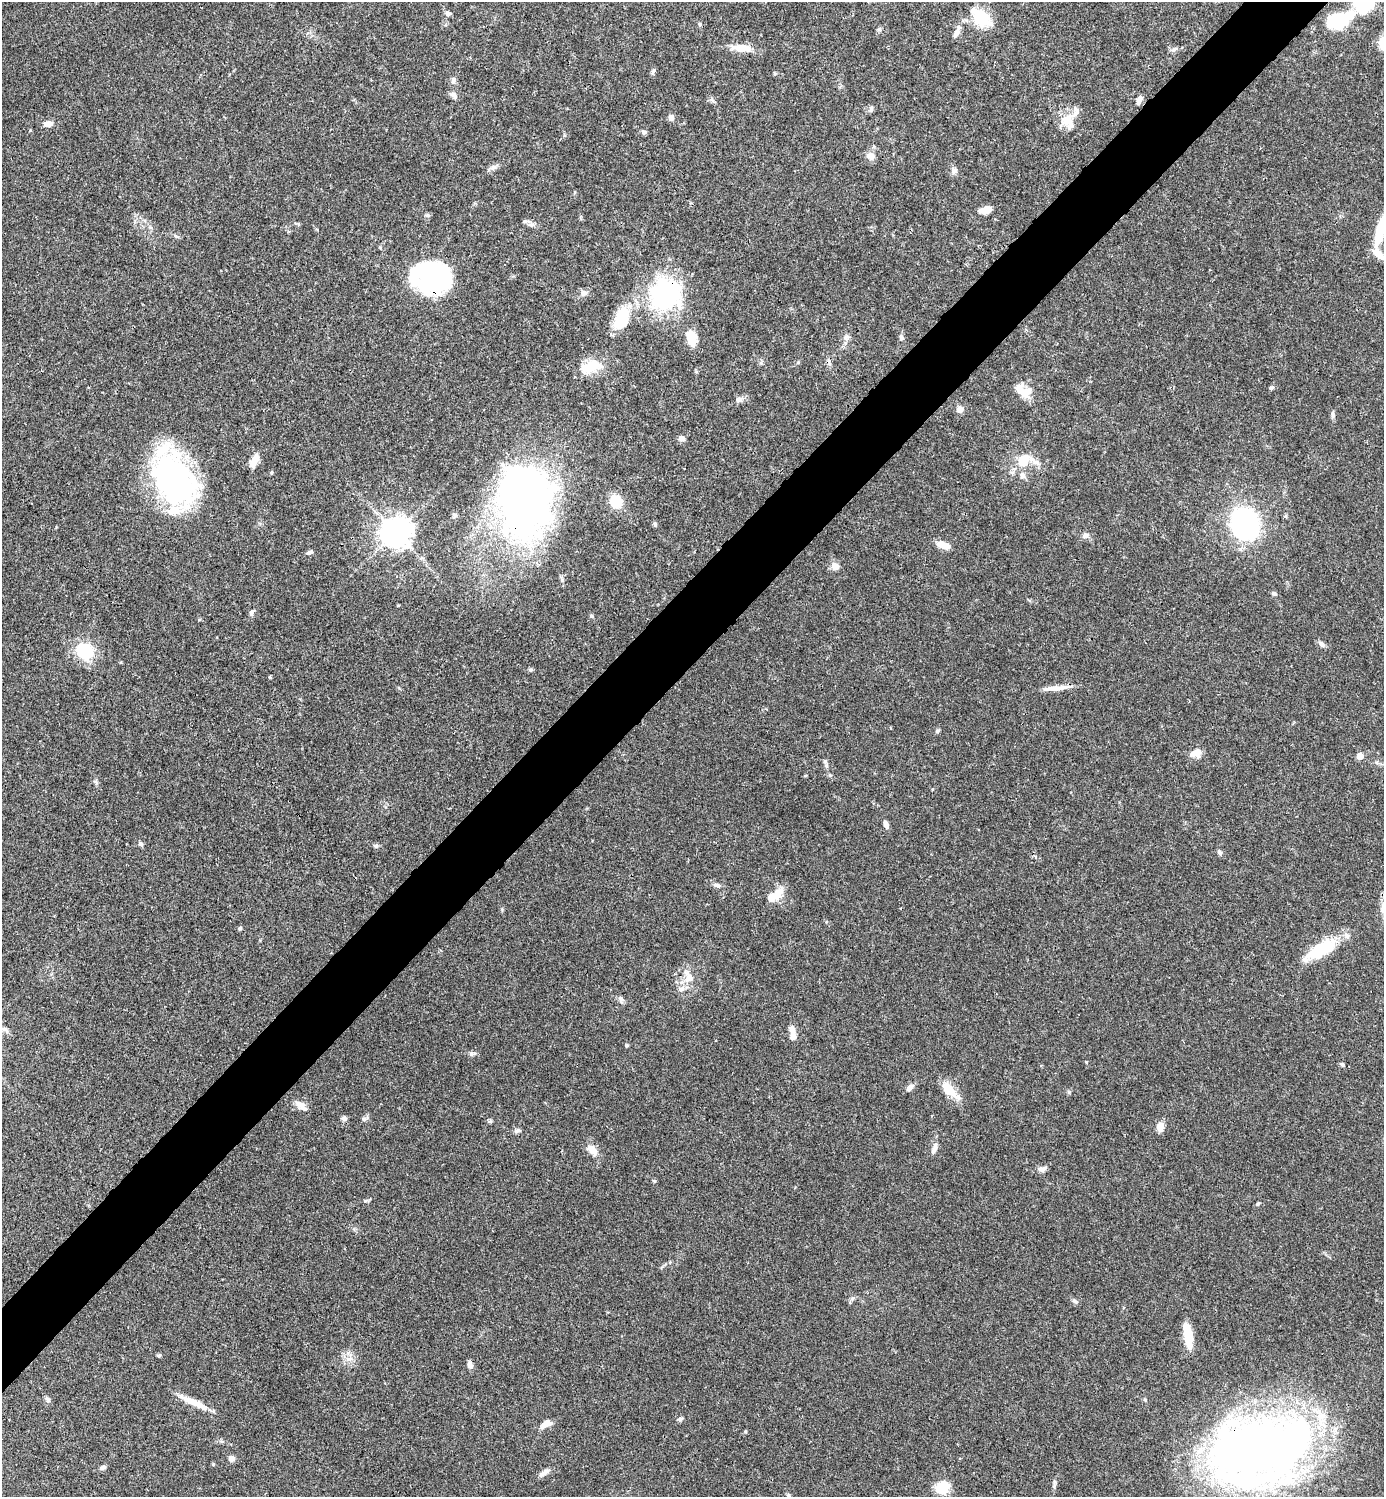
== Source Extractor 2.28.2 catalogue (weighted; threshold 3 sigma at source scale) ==
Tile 10 of 4 x 4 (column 2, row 3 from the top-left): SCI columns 1682-3063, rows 1497-2991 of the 5984 x 5985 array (HDU 1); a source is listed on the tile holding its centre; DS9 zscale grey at full resolution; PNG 1386 x 1499 px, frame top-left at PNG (2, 2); no overlay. Shown black and unused: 5% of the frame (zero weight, under 3 of 4 exposures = <1% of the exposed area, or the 3 px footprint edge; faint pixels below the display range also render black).
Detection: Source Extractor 2.28.2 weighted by HDU 2 'WHT'; one run over the whole footprint, this tile lists its part. Background 0.0386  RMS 0.0026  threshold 0.0118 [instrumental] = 3 sigma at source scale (4.5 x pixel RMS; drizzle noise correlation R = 1.50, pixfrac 1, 0.05/0.05 arcsec/px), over >= 5 px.
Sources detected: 126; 4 inside a brighter object's white glare — not listed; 7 inside a brighter listed object's ellipse — not listed separately; the other 115 listed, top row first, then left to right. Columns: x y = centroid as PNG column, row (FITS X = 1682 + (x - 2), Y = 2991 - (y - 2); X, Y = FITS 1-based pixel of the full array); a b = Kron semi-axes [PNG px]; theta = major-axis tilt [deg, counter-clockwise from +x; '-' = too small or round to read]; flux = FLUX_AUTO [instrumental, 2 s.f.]
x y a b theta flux
448 13 8 6 -12 0.76
981 17 27 16 -44 8.6
1339 20 35 16 21 14
700 24 5 5 - 0.43
879 29 7 4 0 0.41
957 32 15 7 63 1.6
1383 43 15 9 88 3.6
742 48 26 9 -4 4.1
1174 49 11 5 30 0.73
653 71 9 4 71 0.57
453 80 9 6 86 0.91
454 95 11 6 -45 1
712 100 6 5 - 0.58
1139 100 11 6 67 1.5
871 109 8 5 68 0.68
671 117 8 7 - 1.1
1067 121 24 18 -68 4.9
48 124 11 7 6 1.8
644 132 8 6 -16 0.56
871 156 12 10 -53 1.6
493 167 10 7 18 1
954 171 10 8 -81 1
986 210 15 7 19 2.4
532 224 8 6 -1 0.84
1380 230 39 9 75 8.1
176 236 8 4 -35 0.48
443 277 31 18 88 18
584 293 11 8 22 1.2
665 294 38 37 - 34
621 318 30 16 71 9.3
846 337 9 7 59 0.99
901 337 8 6 -75 0.68
691 338 14 9 -73 6
591 367 28 15 16 6.9
1271 388 6 5 - 0.46
1025 392 18 15 7 4.1
739 399 13 7 26 1.1
960 409 6 6 - 2
1333 415 10 5 -85 0.75
681 438 8 7 - 0.95
255 460 17 7 64 2.7
1021 463 14 10 -13 3.4
271 472 5 4 - 0.35
1022 475 10 8 89 1.1
174 479 60 34 -66 70
523 501 86 58 89 130
616 501 16 14 -62 5.1
455 515 7 5 -16 0.53
655 524 6 5 - 0.44
1245 524 20 17 -67 59
396 532 10 10 - 330
1086 535 10 7 6 1.1
943 545 15 8 -18 2.8
310 552 8 5 29 0.64
835 566 9 9 - 1.9
1274 593 7 5 -29 0.59
251 612 9 5 76 0.77
591 616 7 5 -42 0.42
1322 644 10 6 -44 0.94
85 651 17 16 - 13
531 670 6 5 - 0.44
1053 688 27 7 4 2.8
938 731 7 4 45 0.4
1196 753 15 11 10 2.1
1360 756 5 5 - 3.9
825 761 6 5 - 0.48
805 776 5 3 - 0.23
95 782 7 5 -31 0.5
886 824 9 5 -68 1.2
140 844 7 6 - 0.62
376 846 7 6 - 0.54
1220 852 7 5 -57 0.68
717 885 10 6 -16 0.89
779 893 16 10 64 3.5
1383 907 21 8 79 2.4
240 928 5 5 - 0.44
1321 949 41 14 30 12
688 977 22 12 -66 3.7
681 989 9 7 14 1.2
621 999 8 6 -73 0.69
4 1029 18 6 -23 1.4
792 1030 11 7 -66 1.8
627 1045 5 4 - 0.39
472 1054 10 6 8 0.73
1086 1062 4 3 - 0.2
1342 1064 6 5 - 0.47
910 1088 10 6 38 1.4
949 1090 24 11 -44 5
301 1105 17 8 -37 1.9
344 1118 7 6 - 0.82
364 1119 7 6 - 0.62
490 1121 6 5 - 0.4
1160 1127 10 8 75 2.3
517 1131 10 5 14 0.63
934 1149 17 6 70 1.4
592 1150 14 8 -49 2.9
1042 1169 12 7 13 1.2
654 1181 5 5 - 0.33
1258 1204 7 4 44 0.43
852 1299 6 5 - 0.55
1075 1301 8 5 -40 0.61
1188 1336 26 9 -81 6.2
159 1355 5 4 - 0.44
470 1365 9 6 -75 1.1
48 1400 7 6 - 0.74
195 1403 35 8 -26 4.4
680 1419 8 5 20 0.55
546 1424 15 7 26 2.3
1260 1450 79 52 12 280
231 1458 7 6 - 1.3
103 1467 8 5 22 0.7
544 1473 14 6 33 1.5
1054 1485 12 4 78 0.71
942 1488 13 11 45 7.5
788 1496 7 5 -77 0.58
Overlapping masked pixels (flux is a lower limit): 4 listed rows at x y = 443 277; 665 294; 523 501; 1260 1450
Isophote crosses this tile's border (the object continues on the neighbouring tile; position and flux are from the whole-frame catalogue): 5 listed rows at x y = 1383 43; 1380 230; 1383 907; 4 1029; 788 1496
Unlisted compact peaks at least as high as the median listed source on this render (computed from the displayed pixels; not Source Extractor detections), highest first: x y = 1069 1092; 365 1201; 213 1464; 270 677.